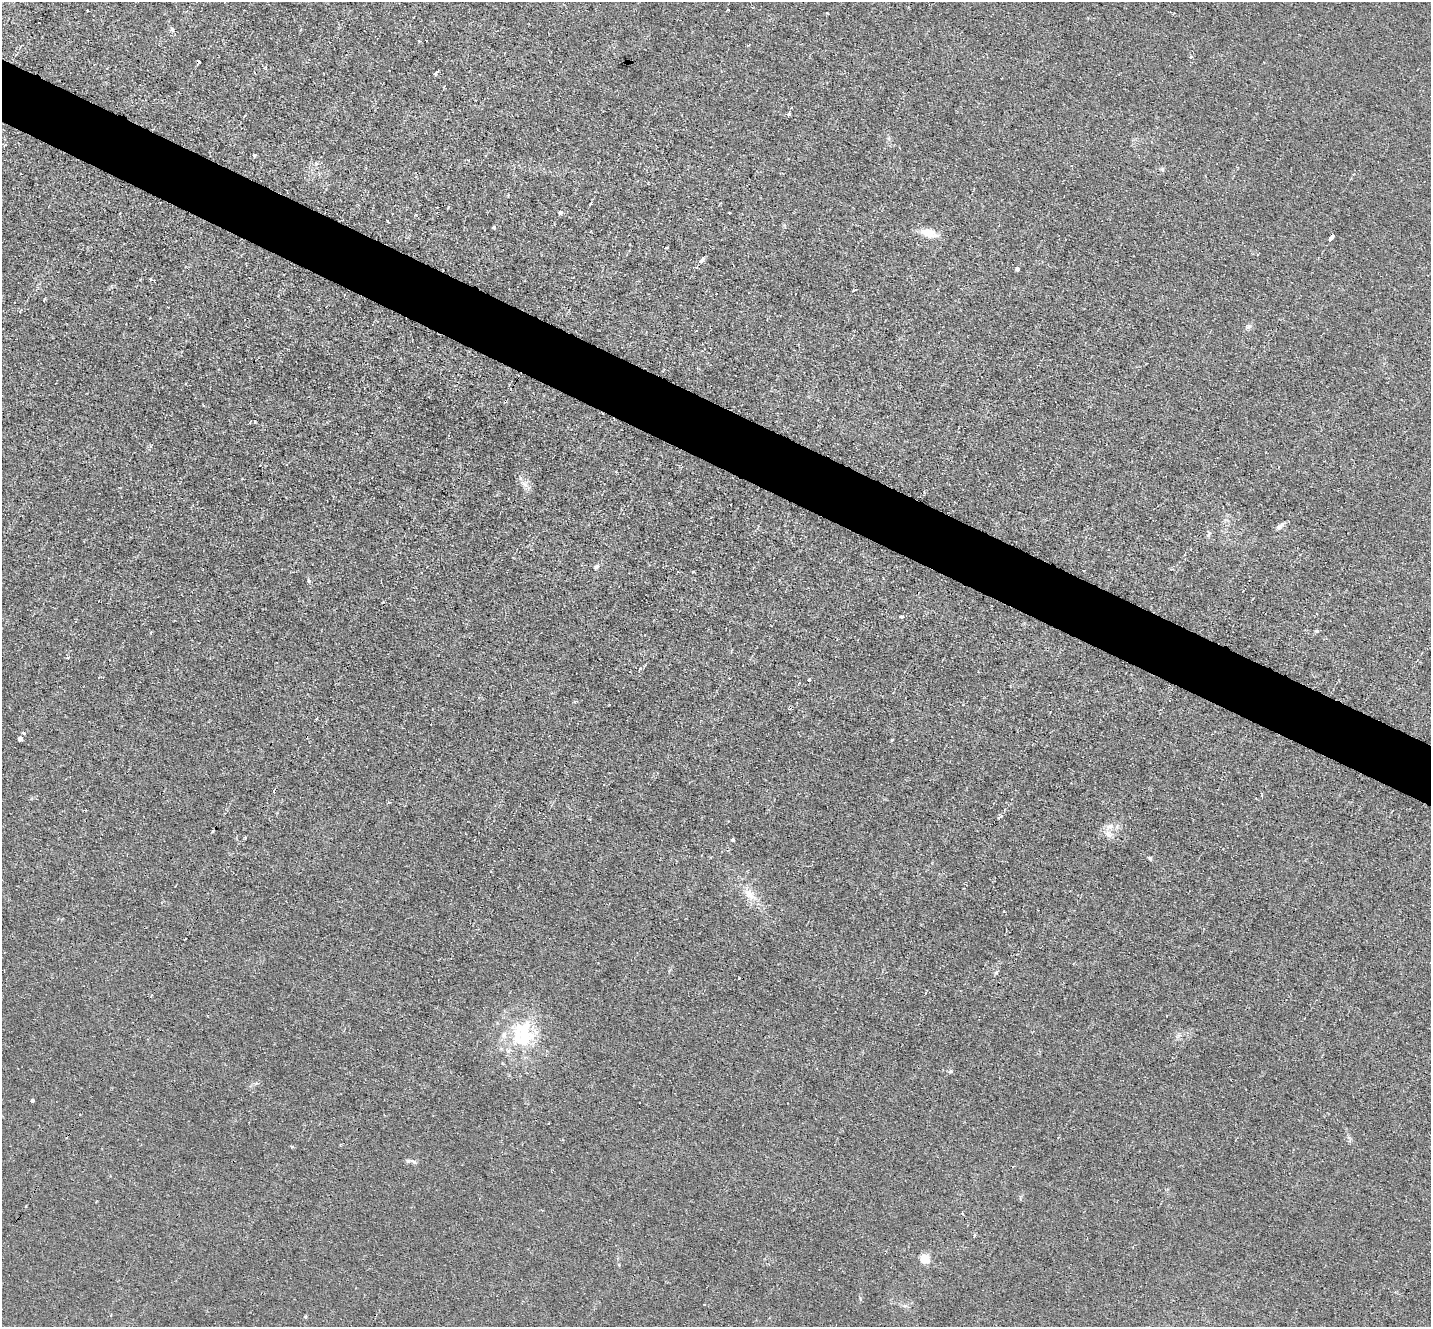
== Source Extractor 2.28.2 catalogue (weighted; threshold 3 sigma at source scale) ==
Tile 11 of 4 x 4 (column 3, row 3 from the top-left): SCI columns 2857-4285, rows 1606-2930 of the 5713 x 5726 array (HDU 1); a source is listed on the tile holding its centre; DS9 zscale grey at full resolution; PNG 1433 x 1329 px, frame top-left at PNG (2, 2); no overlay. Shown black and unused: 5% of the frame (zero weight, under 2 of 3 exposures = <1% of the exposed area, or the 3 px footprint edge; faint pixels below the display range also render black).
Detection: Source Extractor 2.28.2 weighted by HDU 2 'WHT'; one run over the whole footprint, this tile lists its part. Background 0.0113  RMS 0.0047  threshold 0.021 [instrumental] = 3 sigma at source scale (4.5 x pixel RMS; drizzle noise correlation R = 1.50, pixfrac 1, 0.05/0.05 arcsec/px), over >= 5 px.
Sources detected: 69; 1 inside a brighter object's white glare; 5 cosmic-ray / hot-pixel residue — not listed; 3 inside a brighter listed object's ellipse — not listed separately; the other 60 listed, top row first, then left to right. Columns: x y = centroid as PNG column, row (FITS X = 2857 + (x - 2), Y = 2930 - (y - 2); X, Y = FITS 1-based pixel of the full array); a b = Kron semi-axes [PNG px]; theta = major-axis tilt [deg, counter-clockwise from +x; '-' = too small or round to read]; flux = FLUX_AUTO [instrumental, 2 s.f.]
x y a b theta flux
728 10 3 3 - 1
827 13 3 3 - 0.45
172 30 7 5 -69 0.94
21 46 6 2 57 0.42
1191 57 4 4 - 0.9
436 73 6 3 52 3.4
789 114 4 3 - 1.8
255 155 4 3 - 0.62
508 195 3 3 - 0.44
448 207 5 3 - 0.39
560 212 4 4 - 2.2
729 213 3 2 - 0.88
388 221 4 2 - 0.53
493 227 3 3 - 2.1
929 233 19 9 -14 6.7
1331 238 4 3 - 150
702 260 5 4 - 3.3
1017 269 4 4 - 1.7
854 290 4 3 - 1.2
44 299 3 2 - 0.56
1249 326 7 7 - 1.3
255 421 3 3 - 0.46
250 422 3 2 - 0.45
1279 467 3 2 - 0.36
524 484 14 5 -48 2.5
1280 526 12 5 42 1.7
1209 534 8 3 46 0.77
596 567 8 6 44 1.2
693 572 3 2 - 0.56
309 581 6 3 -89 0.57
902 617 5 3 - 0.83
76 621 3 3 - 0.67
1317 631 5 5 - 0.73
68 658 3 3 - 0.63
640 668 5 4 - 0.81
809 680 3 3 - 2.2
317 719 3 3 - 0.81
23 733 3 3 - 1.1
20 739 4 3 - 8.3
892 740 4 3 - 0.46
273 791 3 3 - 2.4
729 821 3 3 - 0.93
1110 827 11 8 6 3.1
213 831 3 3 - 0.57
245 838 3 3 - 0.53
732 840 3 3 - 11
1149 858 6 4 -60 0.59
749 894 19 10 -42 6.1
996 972 6 5 - 0.8
739 978 3 2 - 1
151 996 3 2 - 0.44
523 1039 39 19 14 21
950 1071 6 5 - 0.75
32 1100 4 3 - 1.5
80 1115 3 2 - 0.47
413 1161 9 5 -32 1.1
26 1206 3 2 - 0.45
962 1213 4 2 - 0.41
925 1259 5 5 - 23
305 1317 5 4 - 0.53
Unlisted compact peaks at least as high as the median listed source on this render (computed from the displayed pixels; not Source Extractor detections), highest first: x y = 1001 816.